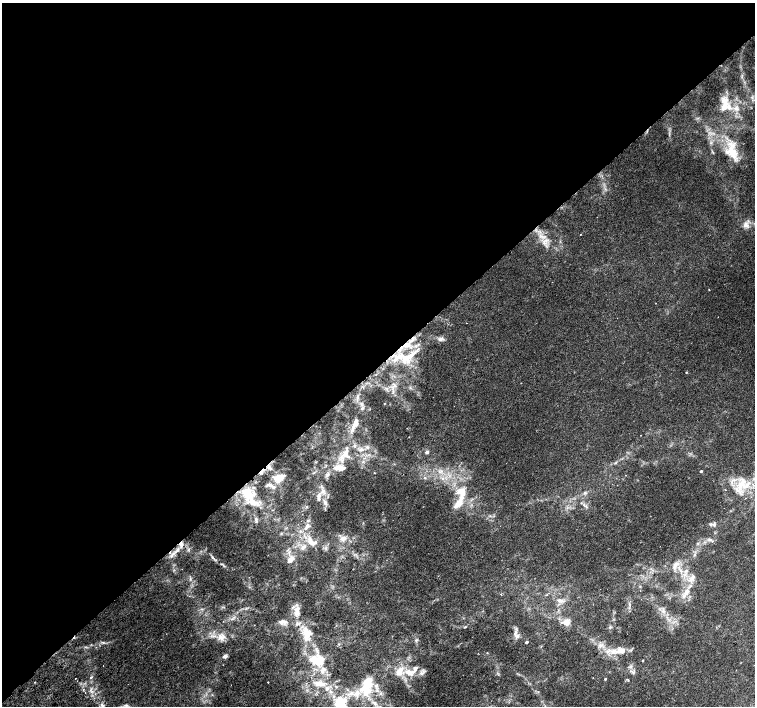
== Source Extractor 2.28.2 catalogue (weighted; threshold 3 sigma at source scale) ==
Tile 2 of 4 x 4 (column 2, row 1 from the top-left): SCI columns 1550-3054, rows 4420-5827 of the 6117 x 6089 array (HDU 1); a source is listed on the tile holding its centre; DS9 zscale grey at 2 x 2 block average (1 PNG px = mean of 2 x 2 image px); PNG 757 x 708 px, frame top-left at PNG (2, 3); no overlay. Shown black and unused: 52% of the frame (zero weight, under 2 of 3 exposures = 3% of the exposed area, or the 3 px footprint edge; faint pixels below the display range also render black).
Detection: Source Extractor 2.28.2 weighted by HDU 2 'WHT'; one run over the whole footprint, this tile lists its part. Background 0.00197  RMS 0.0023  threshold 0.0104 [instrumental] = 3 sigma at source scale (4.5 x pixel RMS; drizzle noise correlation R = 1.50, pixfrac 1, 0.0396/0.0396 arcsec/px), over >= 5 px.
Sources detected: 113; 2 cosmic-ray / hot-pixel residue — not listed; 25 inside a brighter listed object's ellipse — not listed separately; the other 86 listed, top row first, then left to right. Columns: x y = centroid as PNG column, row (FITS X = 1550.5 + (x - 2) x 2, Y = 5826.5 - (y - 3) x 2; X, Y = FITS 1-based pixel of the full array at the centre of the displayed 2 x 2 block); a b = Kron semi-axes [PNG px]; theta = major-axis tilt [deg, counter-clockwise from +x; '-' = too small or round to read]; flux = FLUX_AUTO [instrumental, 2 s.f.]
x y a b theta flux
725 102 19 10 -86 8
732 153 25 15 -49 14
746 225 8 8 - 3.1
581 234 2 2 - 0.21
541 236 7 5 -38 2.4
545 242 11 6 56 3.3
656 303 2 2 - 0.25
466 323 2 2 - 0.63
440 339 7 4 -32 1.4
406 345 13 6 19 5.4
401 356 19 9 2 11
686 372 2 2 - 0.36
395 385 4 3 - 0.77
357 397 6 3 79 1
384 403 2 2 - 0.26
355 423 14 6 66 3.6
407 428 2 2 - 0.22
641 435 2 2 - 0.17
361 450 8 3 1 1.3
427 452 3 2 - 2.2
346 454 17 9 77 7.1
363 462 3 2 - 0.47
616 462 3 2 - 0.42
269 467 6 4 -79 1.6
440 471 9 3 37 1.5
701 471 2 2 - 0.83
261 472 5 4 - 1.1
374 473 2 2 - 0.51
327 474 6 5 - 1.5
626 475 2 2 - 0.21
278 478 17 9 12 6.3
425 478 4 3 - 0.73
442 478 4 2 - 0.64
741 484 19 14 78 12
725 489 2 2 - 0.45
461 492 14 11 -23 8.3
585 493 6 4 18 1.1
247 494 21 17 -31 18
319 496 7 6 - 2.3
325 502 7 5 -58 1.8
459 503 18 8 49 6.4
584 505 4 3 - 0.85
256 520 8 3 -77 1.2
714 524 6 3 -87 0.84
306 528 7 4 66 1.8
343 538 10 7 10 3
710 540 7 4 -19 1.4
312 542 18 9 -36 8.2
181 544 8 5 83 2.4
172 555 12 3 51 1.9
213 558 11 3 -49 1.2
291 559 12 8 45 3.7
675 566 12 5 65 2.7
693 577 8 4 58 1.9
190 579 4 3 - 0.62
686 592 12 5 72 3.7
559 600 6 3 6 1.3
297 609 10 6 32 3.3
663 611 5 4 - 1.4
281 622 8 6 20 2.5
567 622 9 7 52 3.2
610 627 4 3 - 0.56
307 633 22 13 -78 12
515 633 8 4 61 1.6
221 637 10 9 - 4.3
103 642 5 2 - 0.72
527 642 2 2 - 1.2
621 651 21 8 12 7
487 653 2 2 - 0.31
225 656 3 2 - 6
320 659 19 14 70 12
643 660 2 2 - 0.46
631 666 5 2 - 0.77
409 672 13 7 -26 6.4
421 673 7 5 0 1.9
91 677 3 2 - 0.84
75 678 2 2 - 0.21
605 679 2 2 - 0.7
628 680 4 2 - 0.42
35 682 2 2 - 0.4
268 682 2 2 - 0.56
323 684 13 7 0 5
367 684 22 12 73 13
83 690 3 2 - 0.4
340 703 20 16 32 17
102 704 3 3 - 0.73
Overlapping masked pixels (flux is a lower limit): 3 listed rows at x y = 406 345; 261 472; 181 544
Isophote crosses this tile's border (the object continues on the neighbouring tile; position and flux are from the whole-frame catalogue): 1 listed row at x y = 340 703
Diffuse or blended objects may show on this block-average render without a row.